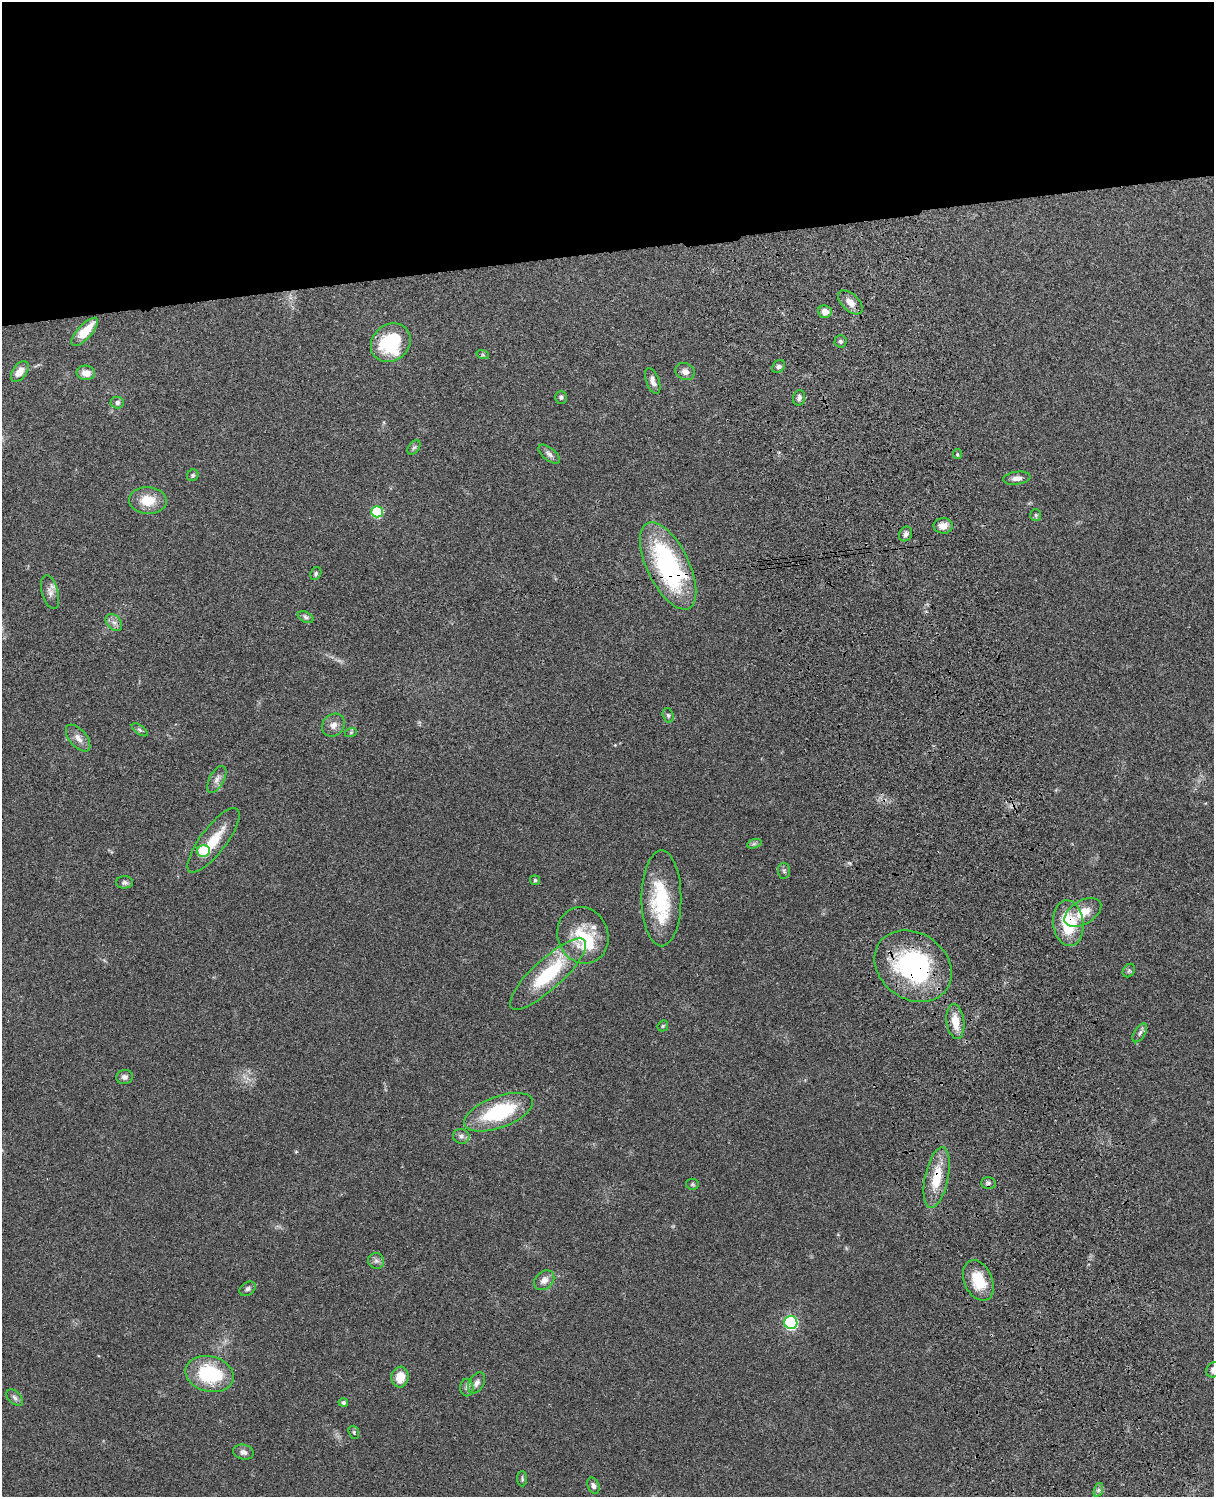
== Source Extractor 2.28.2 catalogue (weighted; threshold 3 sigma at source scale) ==
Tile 2 of 4 x 3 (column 2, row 1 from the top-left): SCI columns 1331-2542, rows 3156-4650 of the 5088 x 4928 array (HDU 1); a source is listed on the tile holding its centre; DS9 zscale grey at full resolution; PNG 1216 x 1499 px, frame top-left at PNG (2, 2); each listed source drawn as its Kron ellipse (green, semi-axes under 4 px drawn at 4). Shown black and unused: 17% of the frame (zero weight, under 3 of 4 exposures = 6% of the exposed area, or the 3 px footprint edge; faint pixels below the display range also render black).
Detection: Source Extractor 2.28.2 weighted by HDU 2 'WHT'; one run over the whole footprint, this tile lists its part. Background 0.0884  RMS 0.0061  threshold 0.0275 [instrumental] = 3 sigma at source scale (4.5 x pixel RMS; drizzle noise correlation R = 1.50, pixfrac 1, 0.05/0.05 arcsec/px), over >= 5 px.
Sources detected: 79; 1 cosmic-ray / hot-pixel residue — neither listed nor drawn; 4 inside a brighter listed object's ellipse — not listed separately; the other 74 listed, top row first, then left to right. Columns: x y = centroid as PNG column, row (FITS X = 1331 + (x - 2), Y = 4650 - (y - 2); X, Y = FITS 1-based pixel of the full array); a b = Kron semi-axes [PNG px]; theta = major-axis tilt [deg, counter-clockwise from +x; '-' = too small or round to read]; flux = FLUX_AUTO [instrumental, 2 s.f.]
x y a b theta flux
850 302 15 8 -44 5.3
825 312 7 6 - 4.8
85 332 18 7 47 13
841 341 6 6 - 1.3
391 343 21 18 40 46
483 355 6 4 -18 0.74
779 366 7 5 43 1.4
20 372 12 7 55 5.2
685 372 10 8 -26 3.5
86 373 9 7 -4 5.7
653 381 13 6 -69 3.4
561 397 6 6 - 1.4
799 398 8 6 75 1.9
117 402 6 6 - 1.8
414 447 8 5 52 1.2
549 454 13 6 -38 2.5
957 454 5 4 - 0.8
193 475 6 5 - 1.2
1017 478 13 6 7 3.6
148 501 19 13 -2 13
377 512 5 5 - 40
1036 515 6 5 - 0.9
943 526 9 8 - 4.7
906 534 8 6 59 2.2
668 566 47 21 -64 96
316 573 6 5 - 1.1
50 592 17 8 -75 4
306 617 8 5 -27 1.4
114 622 10 7 -47 2.9
668 715 7 5 -72 1.2
333 725 12 10 44 4
140 730 9 4 -35 1.2
351 732 6 4 20 0.8
78 738 16 8 -50 4.4
217 779 15 7 61 3.3
213 840 39 13 53 17
754 844 7 4 19 1.3
203 851 6 6 - 29
784 871 8 6 -87 1.4
535 880 5 5 - 0.91
124 882 8 6 -1 1.8
661 898 48 20 -90 39
1083 912 20 11 31 11
1068 923 23 15 -83 27
583 935 29 25 -70 23
913 966 41 33 -35 91
1129 971 7 5 54 1.1
548 974 50 15 43 40
955 1021 17 8 -82 10
663 1026 6 5 - 0.85
1140 1033 10 5 58 1.8
125 1077 8 7 - 2.3
499 1112 36 15 20 46
461 1136 8 7 - 2
937 1178 31 11 78 18
988 1183 7 6 - 1.5
692 1184 6 5 - 1
376 1261 8 8 - 1.9
544 1280 11 8 42 4.1
978 1280 21 14 -66 17
248 1289 9 6 35 1.8
791 1322 6 6 - 85
1213 1370 8 6 60 2.4
210 1374 24 17 -14 39
400 1377 10 8 82 9.3
477 1383 11 7 59 2.9
467 1387 9 6 -89 1.9
15 1398 10 6 -45 1.9
343 1402 5 4 - 1.4
354 1432 7 5 -70 1
243 1452 10 7 -14 2.6
522 1479 7 5 -89 1
593 1486 8 5 -66 2.1
1098 1490 7 4 71 1.3
Overlapping masked pixels (flux is a lower limit): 4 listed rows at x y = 668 566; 1068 923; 913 966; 937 1178
Isophote crosses this tile's border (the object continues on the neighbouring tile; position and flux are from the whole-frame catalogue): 1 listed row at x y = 1213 1370